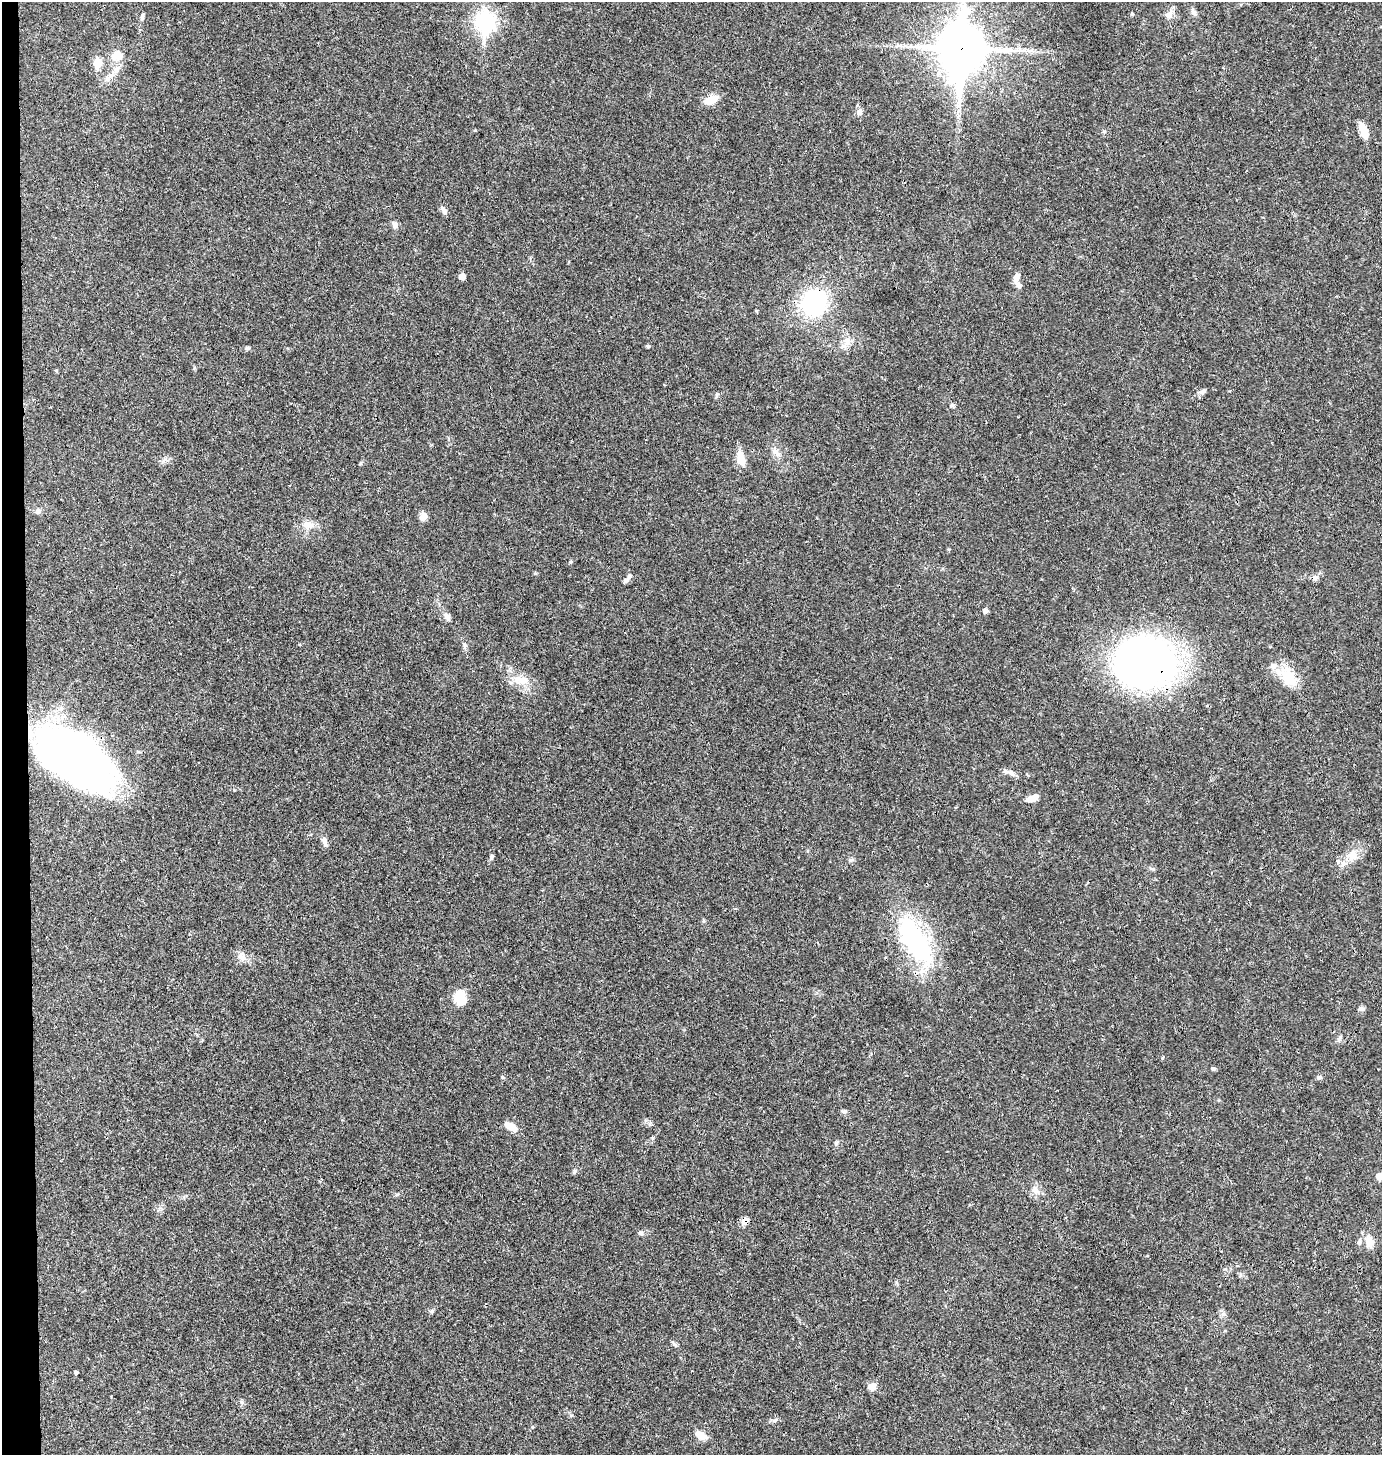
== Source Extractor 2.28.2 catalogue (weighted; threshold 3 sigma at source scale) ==
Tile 4 of 3 x 3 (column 1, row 2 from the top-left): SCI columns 148-1527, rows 1456-2908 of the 4386 x 4366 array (HDU 1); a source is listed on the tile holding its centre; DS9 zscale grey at full resolution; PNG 1384 x 1457 px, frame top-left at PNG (2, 2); no overlay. Shown black and unused: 2% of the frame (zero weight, under 3 of 4 exposures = <1% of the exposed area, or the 3 px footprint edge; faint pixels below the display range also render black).
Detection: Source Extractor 2.28.2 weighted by HDU 2 'WHT'; one run over the whole footprint, this tile lists its part. Background 0.0234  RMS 0.0023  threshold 0.0104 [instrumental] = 3 sigma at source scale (4.5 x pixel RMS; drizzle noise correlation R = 1.50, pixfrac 1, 0.05/0.05 arcsec/px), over >= 5 px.
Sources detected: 68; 1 inside a brighter listed object's ellipse — not listed separately; the other 67 listed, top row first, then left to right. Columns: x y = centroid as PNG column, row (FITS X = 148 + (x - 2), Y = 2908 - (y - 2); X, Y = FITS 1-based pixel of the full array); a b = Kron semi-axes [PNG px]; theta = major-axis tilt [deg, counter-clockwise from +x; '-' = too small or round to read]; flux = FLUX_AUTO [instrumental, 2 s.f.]
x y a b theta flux
1194 12 10 6 -63 0.8
1132 14 4 4 - 0.24
1169 15 12 8 43 1.4
142 17 11 4 73 0.47
485 22 9 8 - 96
962 49 19 15 86 770
117 55 13 12 - 2.9
97 63 6 5 - 6.8
116 69 9 6 69 0.99
711 100 14 8 24 3.5
860 112 9 6 54 0.84
1364 131 18 8 -75 3
444 211 12 5 -68 0.75
395 225 8 8 - 0.79
462 276 7 6 - 1
1017 277 11 7 62 1.5
1019 285 9 7 -45 0.75
814 302 23 21 52 26
847 342 13 8 68 1.6
648 346 4 4 - 0.39
247 348 6 5 - 0.39
1202 392 10 6 30 0.71
952 405 5 5 - 0.44
777 453 13 5 -54 0.98
741 459 17 9 -77 3.1
165 460 7 4 -18 0.52
38 511 8 7 - 0.74
423 516 9 7 46 1.7
308 524 16 10 -11 2.1
570 562 6 4 89 0.26
1315 578 9 8 - 0.84
626 580 13 6 39 0.77
985 611 6 5 - 0.67
447 617 10 6 -52 0.99
299 644 4 3 - 0.23
465 645 7 5 -86 0.57
1145 662 53 42 14 140
1288 677 30 18 -52 6.1
521 680 23 12 -8 3.5
76 758 76 38 -36 140
1011 773 11 7 -32 0.98
1032 798 14 7 22 1.9
325 841 13 6 -71 1
1352 856 14 13 - 2.6
491 857 6 4 89 0.36
916 941 61 23 -58 32
241 956 14 10 -48 1.6
461 998 18 13 -74 3.6
1362 1009 8 6 -29 0.55
1162 1058 5 3 - 0.21
1213 1069 6 5 - 0.39
1319 1077 7 5 2 0.43
844 1111 8 4 -8 0.44
511 1126 14 8 -29 2.5
836 1143 6 5 - 0.4
574 1172 6 4 72 0.34
1379 1176 5 5 - 2.7
1035 1190 11 9 -67 1.5
745 1221 9 7 57 1.5
640 1233 7 5 -1 0.52
1369 1241 16 12 -84 2.7
432 1311 6 5 - 0.41
675 1344 10 5 -47 0.52
76 1373 4 3 - 1.2
872 1387 9 8 - 1.7
242 1402 6 5 - 0.45
701 1436 16 8 -26 2
Overlapping masked pixels (flux is a lower limit): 6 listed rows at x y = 962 49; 814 302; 1145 662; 76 758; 916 941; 745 1221
Isophote crosses this tile's border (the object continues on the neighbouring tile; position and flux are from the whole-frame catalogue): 1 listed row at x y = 1379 1176
Unlisted compact peaks at least as high as the median listed source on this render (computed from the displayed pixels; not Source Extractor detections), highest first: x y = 502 1077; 717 394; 1339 1039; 774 1421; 475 130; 650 1124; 397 1194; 1223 1314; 361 463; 653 1138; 1104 131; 194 368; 571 1415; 896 1282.